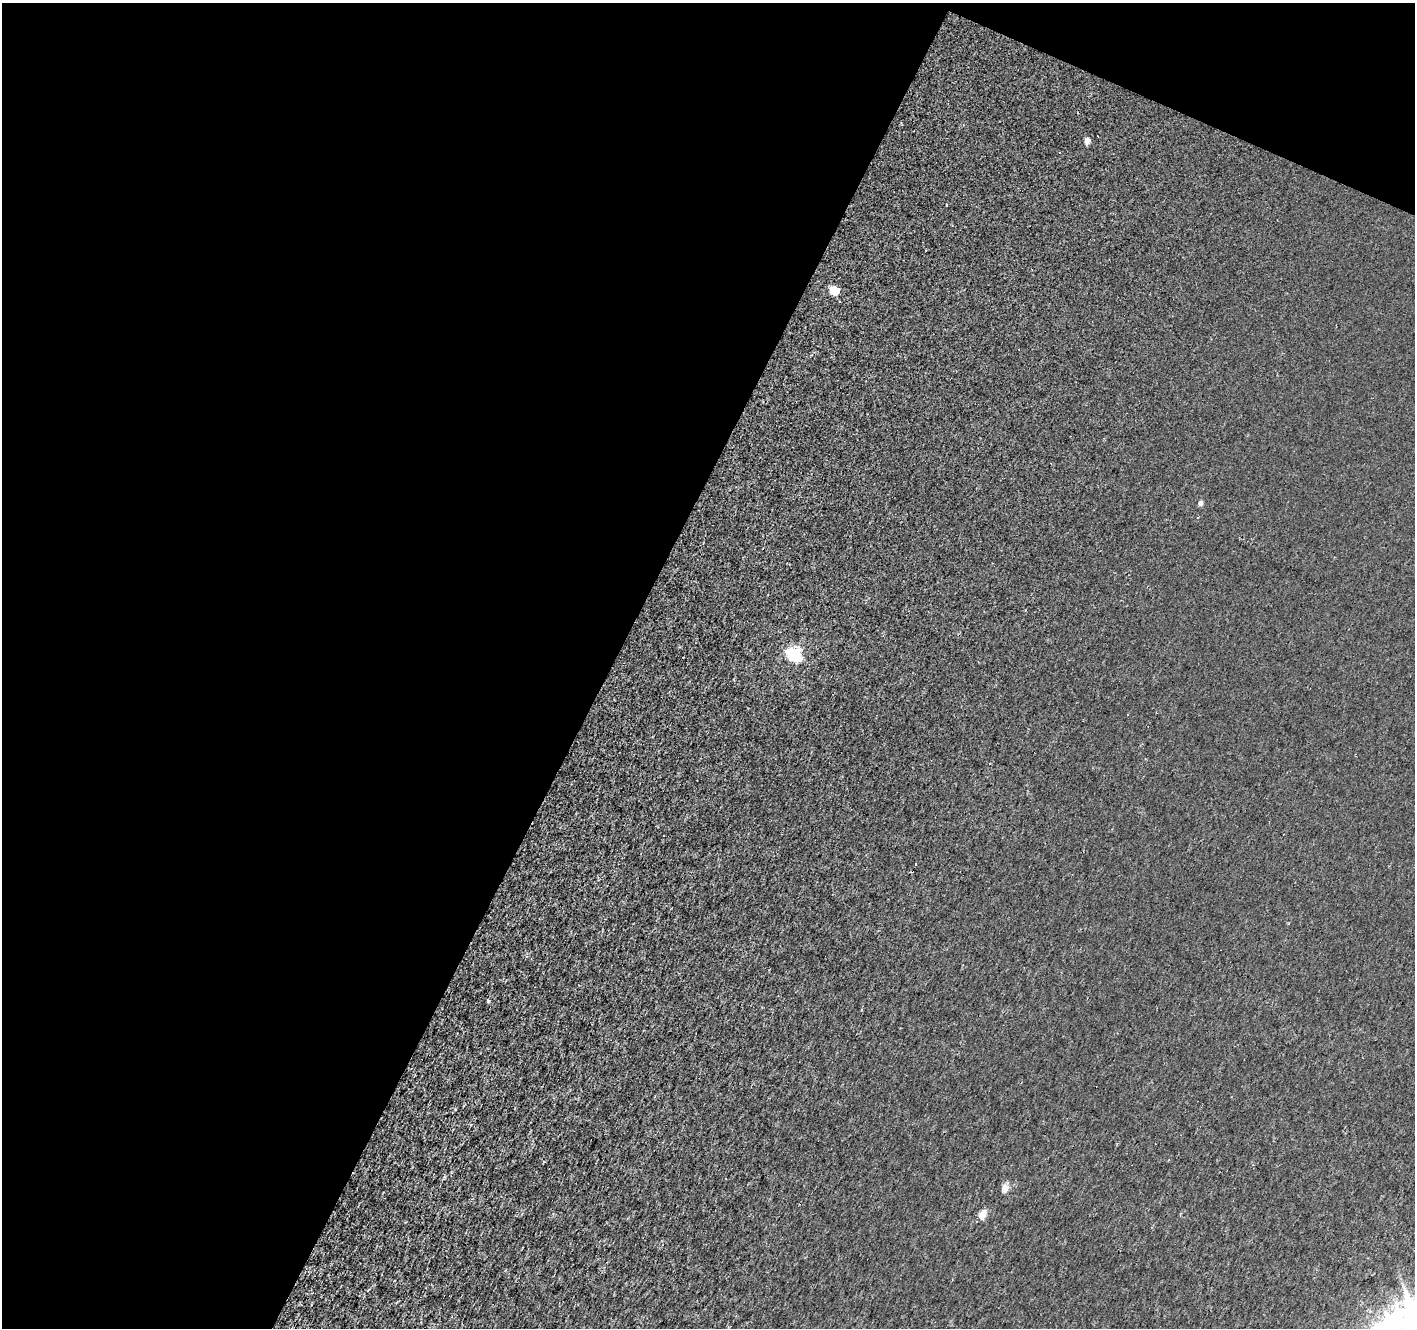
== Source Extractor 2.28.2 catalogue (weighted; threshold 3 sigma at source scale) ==
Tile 1 of 2 x 2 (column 1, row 1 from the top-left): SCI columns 339-1751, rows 1651-2976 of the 3164 x 3199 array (HDU 1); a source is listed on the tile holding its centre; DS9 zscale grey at full resolution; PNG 1417 x 1330 px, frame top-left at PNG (2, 3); no overlay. Shown black and unused: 46% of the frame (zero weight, under 2 of 3 exposures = <1% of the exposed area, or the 3 px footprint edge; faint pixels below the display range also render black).
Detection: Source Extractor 2.28.2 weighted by HDU 2 'WHT'; one run over the whole footprint, this tile lists its part. Background 9.56e-04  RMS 0.0042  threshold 0.0187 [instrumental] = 3 sigma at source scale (4.5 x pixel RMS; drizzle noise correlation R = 1.50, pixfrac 1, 0.0396/0.0396 arcsec/px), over >= 5 px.
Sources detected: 22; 10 cosmic-ray / hot-pixel residue — not listed; the other 12 listed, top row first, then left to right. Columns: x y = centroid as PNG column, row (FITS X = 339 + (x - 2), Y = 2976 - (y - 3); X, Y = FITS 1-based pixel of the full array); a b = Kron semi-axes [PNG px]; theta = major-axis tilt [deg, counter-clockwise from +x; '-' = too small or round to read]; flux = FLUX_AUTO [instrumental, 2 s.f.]
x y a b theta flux
1087 141 5 5 - 2.8
1060 152 3 3 - 2.7
946 204 3 2 - 0.62
834 290 6 5 - 15
840 301 3 2 - 0.49
1200 503 5 4 - 1.8
794 654 7 6 - 62
1128 714 3 3 - 1.8
526 956 4 3 - 0.52
488 1001 5 4 - 0.49
1005 1188 5 5 - 6.1
982 1214 5 5 - 12